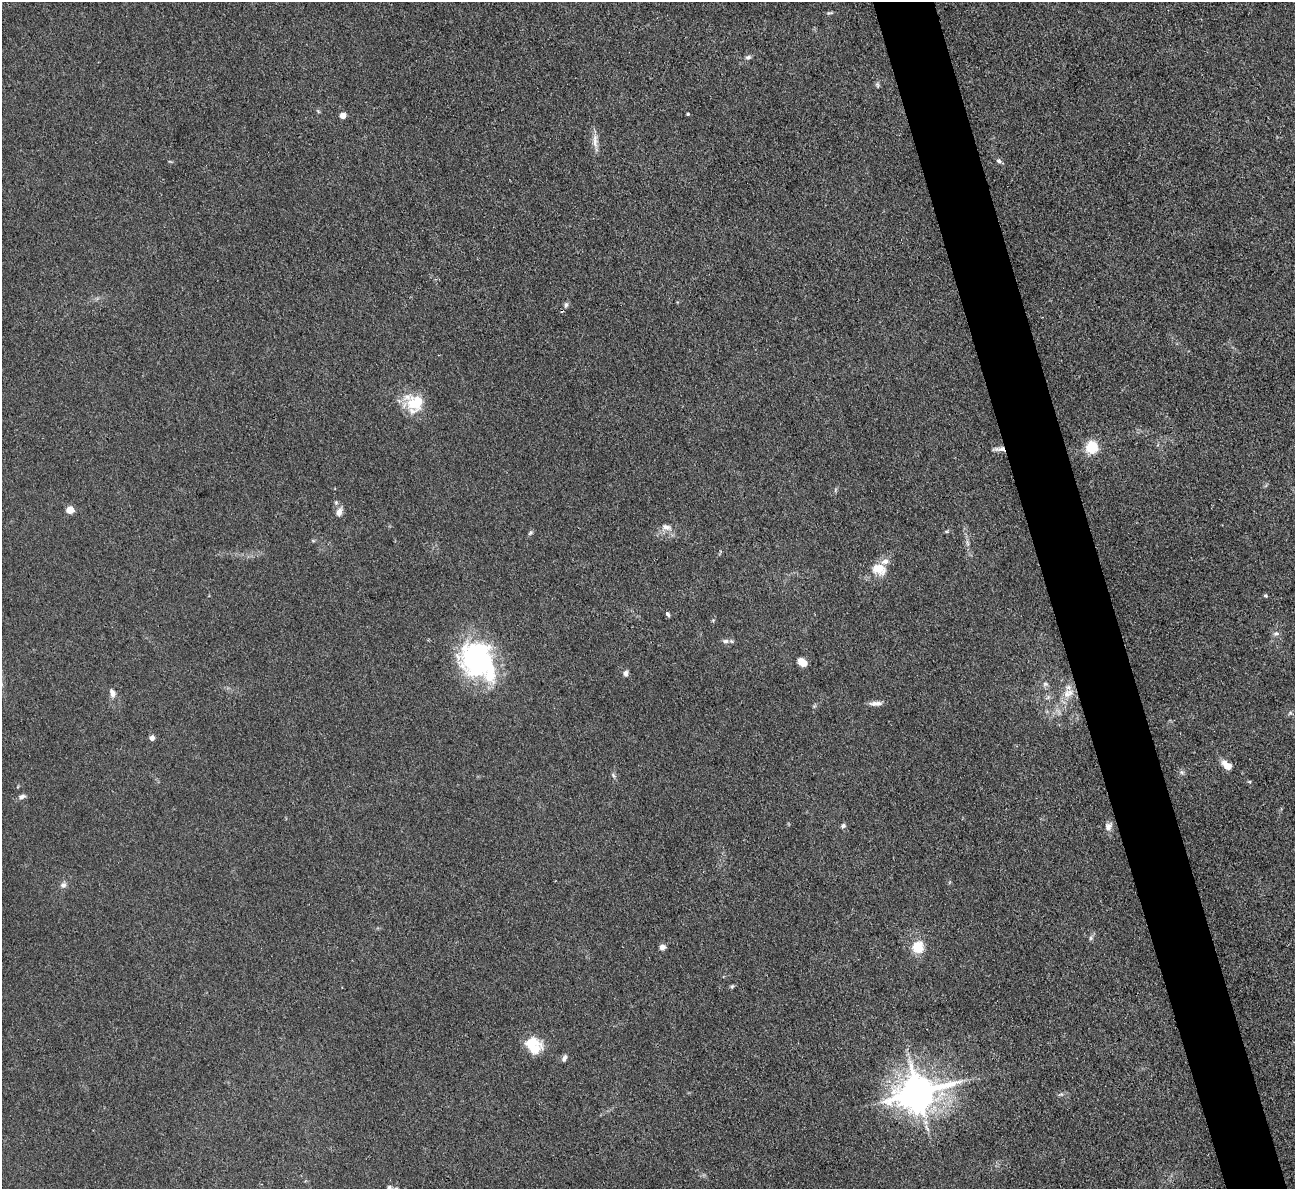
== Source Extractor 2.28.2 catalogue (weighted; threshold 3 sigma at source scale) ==
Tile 6 of 4 x 4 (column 2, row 2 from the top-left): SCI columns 1295-2587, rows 2641-3827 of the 5174 x 5158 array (HDU 1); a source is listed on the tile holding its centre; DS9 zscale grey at full resolution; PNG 1297 x 1191 px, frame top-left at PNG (2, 2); no overlay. Shown black and unused: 5% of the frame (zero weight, under 3 of 4 exposures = <1% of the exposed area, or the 3 px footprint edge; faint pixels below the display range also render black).
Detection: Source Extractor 2.28.2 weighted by HDU 2 'WHT'; one run over the whole footprint, this tile lists its part. Background 0.0504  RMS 0.0051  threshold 0.0229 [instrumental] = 3 sigma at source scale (4.5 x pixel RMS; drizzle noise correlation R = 1.50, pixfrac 1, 0.05/0.05 arcsec/px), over >= 5 px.
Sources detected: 52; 1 inside a brighter object's white glare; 1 cosmic-ray / hot-pixel residue — not listed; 3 inside a brighter listed object's ellipse — not listed separately; the other 47 listed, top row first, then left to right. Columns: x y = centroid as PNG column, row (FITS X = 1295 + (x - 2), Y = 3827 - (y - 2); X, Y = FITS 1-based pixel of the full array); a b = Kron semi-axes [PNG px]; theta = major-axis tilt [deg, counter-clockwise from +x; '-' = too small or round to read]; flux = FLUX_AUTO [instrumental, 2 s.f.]
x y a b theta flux
830 13 10 3 10 0.77
748 57 8 6 19 1.4
877 85 8 5 -79 1
688 114 3 3 - 0.7
343 115 4 4 - 6
595 141 22 7 -90 4.2
999 161 7 5 -28 1.3
566 305 8 5 79 1.3
415 403 26 20 8 16
1092 448 6 5 - 65
999 449 16 5 2 2.7
835 490 7 4 71 0.74
336 502 6 5 - 0.86
70 510 5 5 - 15
339 512 10 7 71 3.2
666 527 15 8 -12 3.6
946 531 5 3 - 0.62
531 533 7 5 41 0.93
967 543 9 4 -81 1.4
879 569 18 13 -22 8.7
1265 595 6 4 -1 0.59
668 614 6 4 -62 1.1
1276 634 8 6 2 1.5
726 641 10 6 1 1.8
479 659 49 34 -69 77
803 662 9 6 -40 6.7
625 673 6 6 - 2.1
1045 684 8 6 -2 1.4
112 693 13 7 -73 2.7
1068 693 18 11 28 7
876 703 16 6 3 2.9
152 738 4 4 - 3.7
1226 765 14 8 -41 4.6
1182 772 7 5 -21 1.2
613 775 8 4 -55 0.95
22 797 10 6 23 1.9
843 826 7 6 - 1.2
1108 827 12 9 76 2.8
63 885 8 7 - 2
1091 938 6 5 - 0.98
662 947 6 6 - 2.4
918 947 12 11 - 11
732 986 6 4 43 0.76
530 1043 24 15 8 11
564 1058 9 5 67 1.6
918 1092 12 10 19 1400
389 1187 7 7 - 1.3
Overlapping masked pixels (flux is a lower limit): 1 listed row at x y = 999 449
Isophote crosses this tile's border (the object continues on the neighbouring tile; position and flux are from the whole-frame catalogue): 1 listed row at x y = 389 1187